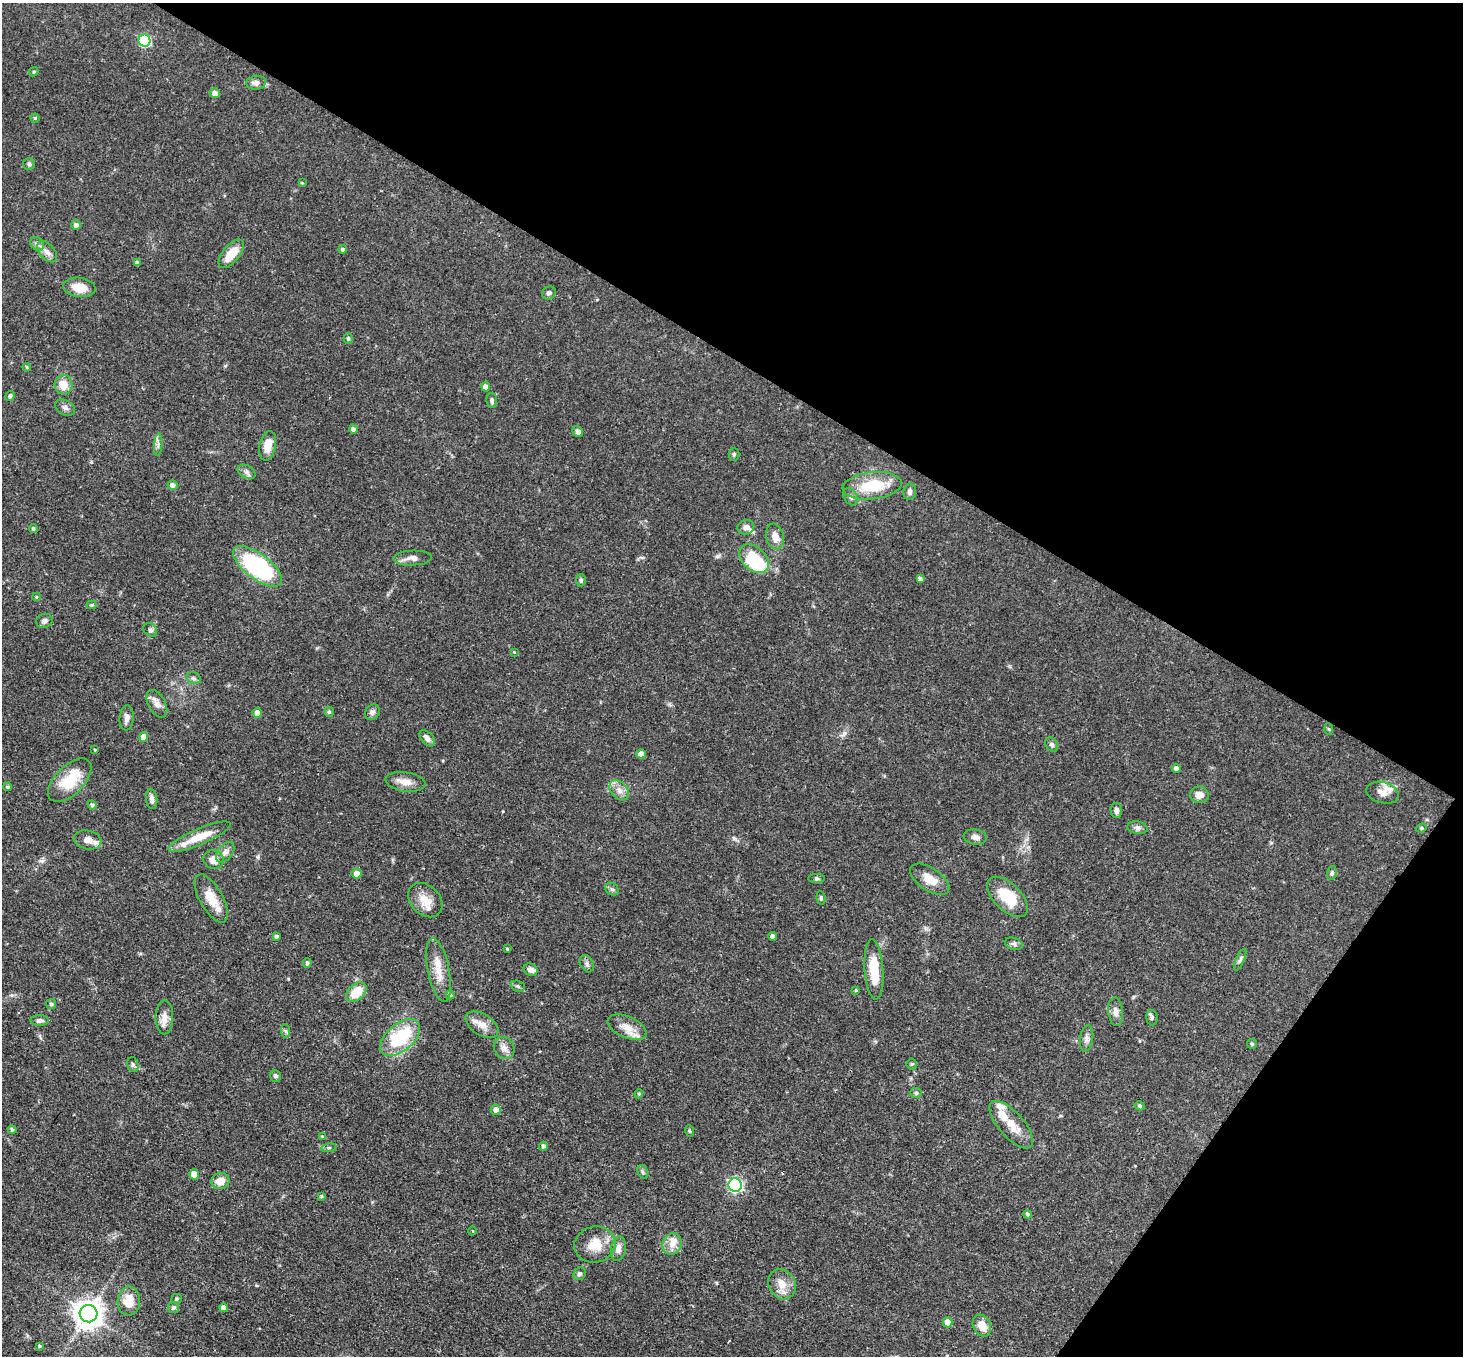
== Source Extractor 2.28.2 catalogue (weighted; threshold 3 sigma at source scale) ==
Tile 8 of 4 x 4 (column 4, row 2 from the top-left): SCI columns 4389-5849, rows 2999-4352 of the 5851 x 5858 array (HDU 1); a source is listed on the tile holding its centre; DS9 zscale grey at full resolution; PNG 1465 x 1358 px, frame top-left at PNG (2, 3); each listed source drawn as its Kron ellipse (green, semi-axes under 4 px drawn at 4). Shown black and unused: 32% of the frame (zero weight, under 3 of 4 exposures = <1% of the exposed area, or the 3 px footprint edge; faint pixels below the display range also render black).
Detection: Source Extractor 2.28.2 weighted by HDU 2 'WHT'; one run over the whole footprint, this tile lists its part. Background 0.0564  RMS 0.0031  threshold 0.0141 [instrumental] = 3 sigma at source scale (4.5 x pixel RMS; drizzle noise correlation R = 1.50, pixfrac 1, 0.05/0.05 arcsec/px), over >= 5 px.
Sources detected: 153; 2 cosmic-ray / hot-pixel residue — neither listed nor drawn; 9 inside a brighter listed object's ellipse — not listed separately; the other 142 listed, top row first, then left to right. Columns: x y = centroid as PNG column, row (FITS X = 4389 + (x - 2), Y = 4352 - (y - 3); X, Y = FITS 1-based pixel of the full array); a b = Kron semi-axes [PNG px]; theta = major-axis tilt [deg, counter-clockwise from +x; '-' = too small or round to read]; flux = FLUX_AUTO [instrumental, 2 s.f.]
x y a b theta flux
144 41 6 6 - 29
34 72 5 4 - 0.46
256 83 10 7 6 1.6
215 93 5 5 - 2
35 118 4 4 - 0.42
29 164 6 6 - 0.59
302 183 4 4 - 0.27
76 225 5 5 - 1.2
37 244 7 6 - 0.91
343 249 4 4 - 0.55
47 252 12 7 -48 1.9
231 254 17 8 51 6.3
137 263 4 4 - 0.89
79 287 16 9 -8 5.5
549 293 7 6 - 0.9
348 339 5 4 - 0.53
27 367 4 3 - 0.38
63 385 10 9 - 4.3
486 387 4 4 - 2.3
10 396 5 4 - 0.79
492 401 7 5 -83 0.65
65 408 10 7 -28 1.1
353 429 4 4 - 1.1
578 431 6 5 - 0.99
158 445 11 3 85 0.68
268 446 15 8 79 4.8
734 454 6 5 - 0.57
247 472 9 6 -27 1.2
173 485 5 4 - 1.3
872 486 30 13 6 12
910 492 8 6 82 1.3
851 497 9 6 -58 0.98
746 527 8 7 - 1.4
33 528 4 4 - 0.57
775 536 13 8 -78 2.9
413 558 19 7 2 2.2
754 559 17 11 -43 17
257 566 29 12 -37 39
920 579 4 4 - 0.84
581 580 6 5 - 0.67
36 597 4 4 - 0.37
91 605 5 4 - 0.37
44 621 8 7 - 0.93
150 630 8 6 -43 0.8
514 652 4 4 - 0.25
194 678 7 5 -20 0.72
157 704 15 8 -61 2.1
329 712 5 4 - 0.6
372 712 8 6 49 1
257 713 5 4 - 3.1
127 718 12 7 84 1.8
1329 729 6 4 -86 0.34
144 737 5 4 - 3
427 738 10 5 -46 1.5
1052 745 8 5 -58 0.8
95 750 3 3 - 0.26
641 754 4 4 - 2.3
1176 768 4 4 - 1.2
70 780 27 14 45 11
405 782 20 9 -8 3.1
8 787 4 4 - 0.47
619 790 11 8 -47 2.1
1382 793 17 10 -16 2.7
1199 795 9 8 - 2.3
152 799 10 5 -83 1.3
92 805 4 4 - 0.75
1116 810 7 6 - 1
1137 828 10 6 -9 1
1421 828 5 4 - 0.41
199 837 33 8 23 7.4
975 837 11 7 -8 1.4
87 840 14 9 -13 3
225 852 12 7 51 1.5
214 860 10 9 - 2.9
357 873 5 5 - 2.2
1332 873 7 5 75 0.65
817 878 8 4 -1 0.52
930 879 22 11 -34 4.4
612 889 7 5 -42 0.72
1007 897 25 13 -45 10
211 898 27 11 -61 5.5
821 898 7 4 -82 0.56
425 900 19 14 -45 4.9
276 936 4 3 - 0.76
773 936 4 4 - 1.5
1014 944 9 6 -17 0.89
507 949 4 3 - 0.32
1240 960 12 4 66 0.74
307 963 5 4 - 0.67
587 964 9 6 -60 0.92
874 969 30 9 -86 9.6
439 970 32 11 -78 5.2
531 970 7 6 - 1.7
518 986 7 5 -21 0.63
856 990 4 4 - 0.26
356 992 12 8 44 6.7
450 995 4 4 - 0.69
51 1004 5 5 - 0.5
1116 1012 14 7 -84 1.8
164 1017 17 9 89 2.7
1152 1018 7 5 -86 0.67
39 1020 9 5 -1 1.1
482 1025 18 10 -32 3.2
627 1027 21 10 -23 3.9
286 1031 7 4 -87 0.57
400 1038 23 13 41 20
1087 1038 13 6 82 1.4
1252 1044 5 5 - 0.35
504 1048 11 10 - 1.9
912 1064 5 5 - 0.4
133 1065 8 5 -75 0.69
275 1076 6 5 - 0.84
916 1093 6 5 - 0.56
639 1094 5 4 - 0.44
1140 1106 5 4 - 0.59
496 1110 5 5 - 1.8
1011 1125 29 12 -48 5.9
12 1130 4 4 - 0.59
690 1131 6 3 -69 0.4
322 1136 3 3 - 0.23
543 1146 4 4 - 0.83
329 1148 7 4 8 0.53
643 1172 7 5 -62 0.61
194 1174 5 5 - 4.4
220 1181 9 8 - 3.7
735 1185 7 6 - 55
321 1196 4 3 - 0.37
1028 1214 4 4 - 0.57
473 1231 4 3 - 0.23
672 1244 11 9 66 2.6
595 1245 21 18 14 6.6
618 1249 12 7 78 2.1
580 1274 7 5 53 0.84
782 1284 16 13 -63 4
177 1299 5 5 - 0.65
129 1301 14 11 89 5.6
174 1308 5 5 - 0.78
224 1308 4 4 - 2.1
88 1314 9 8 - 410
947 1322 5 5 - 2.9
982 1326 11 8 -64 4.2
39 1346 3 3 - 0.37